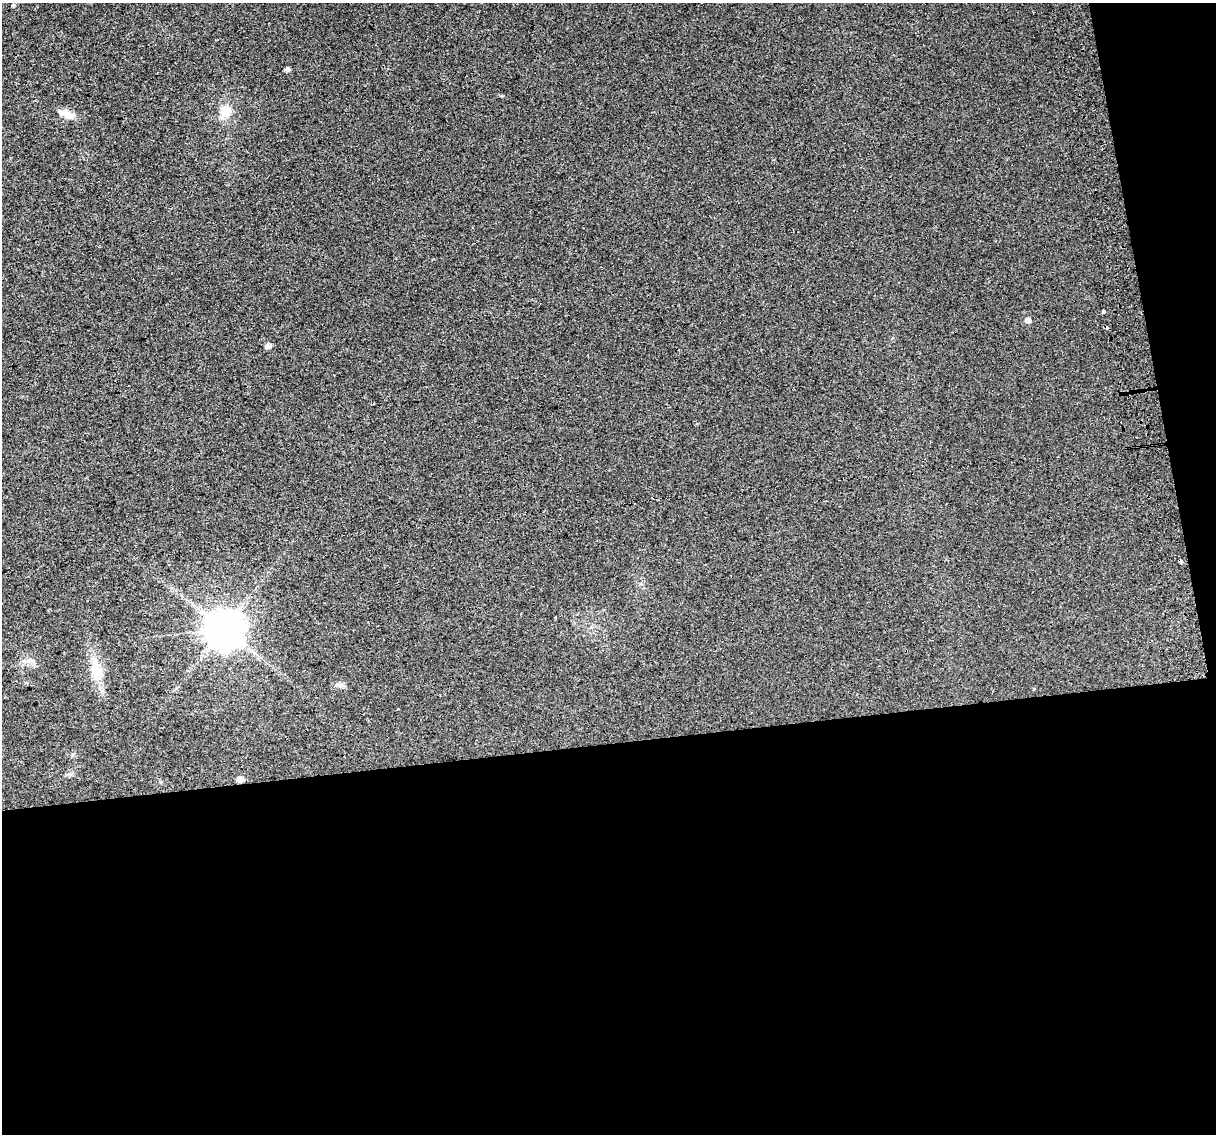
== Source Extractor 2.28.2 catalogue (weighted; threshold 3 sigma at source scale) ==
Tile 16 of 4 x 4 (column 4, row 4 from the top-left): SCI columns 3684-4897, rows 81-1212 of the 4939 x 4638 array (HDU 1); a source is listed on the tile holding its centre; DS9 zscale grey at full resolution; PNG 1218 x 1136 px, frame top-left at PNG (2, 3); no overlay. Shown black and unused: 38% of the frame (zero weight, under 2 of 3 exposures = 2% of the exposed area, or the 3 px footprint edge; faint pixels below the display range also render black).
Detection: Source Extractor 2.28.2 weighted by HDU 2 'WHT'; one run over the whole footprint, this tile lists its part. Background 0.0216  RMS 0.0096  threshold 0.0433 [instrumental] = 3 sigma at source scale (4.5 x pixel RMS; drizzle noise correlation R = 1.50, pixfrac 1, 0.0396/0.0396 arcsec/px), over >= 5 px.
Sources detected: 13; all 13 listed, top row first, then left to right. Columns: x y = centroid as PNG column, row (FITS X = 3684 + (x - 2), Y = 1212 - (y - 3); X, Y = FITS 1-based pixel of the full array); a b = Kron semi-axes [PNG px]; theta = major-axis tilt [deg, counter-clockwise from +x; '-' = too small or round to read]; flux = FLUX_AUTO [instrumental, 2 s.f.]
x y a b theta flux
12 5 4 4 - 1.3
287 69 4 4 - 2.6
225 110 8 8 - 19
67 114 21 8 -21 9.4
1103 311 3 3 - 3.7
1028 320 6 5 - 4.2
268 346 6 5 - 4.2
1180 561 4 3 - 7.4
224 629 11 10 - 2400
27 661 12 6 -3 4.4
96 670 19 14 -74 15
341 685 8 6 1 2.7
240 779 5 5 - 7.2
Overlapping masked pixels (flux is a lower limit): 2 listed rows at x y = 1180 561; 240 779